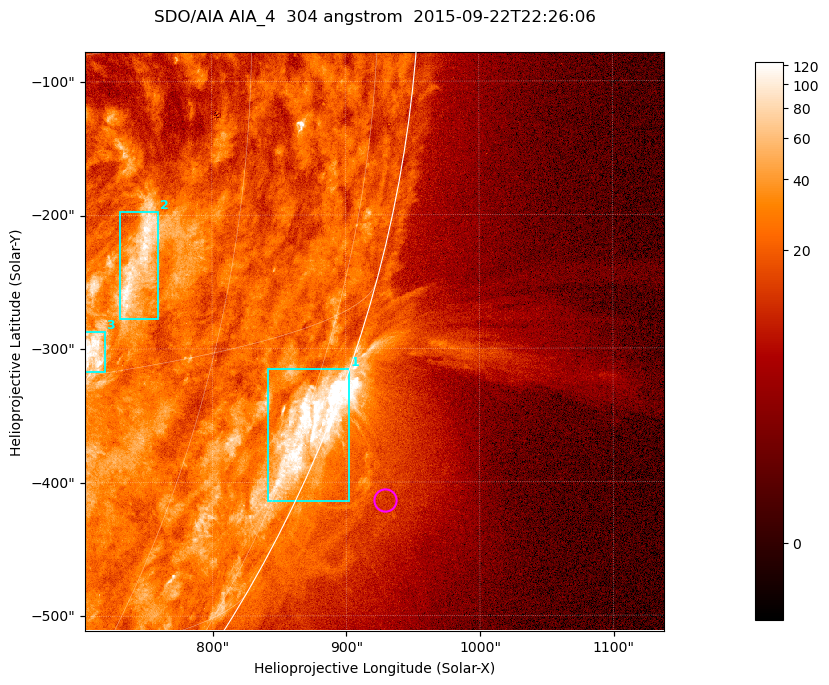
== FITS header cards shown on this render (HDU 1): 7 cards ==
TELESCOP= 'SDO/AIA '           / For AIA: SDO/AIA
INSTRUME= 'AIA_4   '           / For AIA: AIA_ATA1, AIA_ATA2, AIA_ATA3 or AIA_AT
WAVELNTH=                  304 / [angstrom] Wavelength
WAVEUNIT= 'angstrom'           / Wavelength unit: angstrom
DATE-OBS= '2015-09-22T22:26:06.132' / [ISO] Date when observation started; ISO 8
CTYPE1  = 'HPLN-TAN'           / CTYPE1; Typically HPLN
CTYPE2  = 'HPLT-TAN'           / CTYPE2; Typically HPLT

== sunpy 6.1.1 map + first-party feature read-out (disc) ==
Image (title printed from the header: SDO/AIA AIA_4  304 angstrom  2015-09-22T22:26:06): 722 x 722 px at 0.6 arcsec/px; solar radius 956 arcsec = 1593 px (partial field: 2.9% of the solar disc is inside the frame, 45% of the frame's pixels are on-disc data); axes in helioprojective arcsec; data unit not stated in the header (colour bar unlabelled)
Orientation: roll -0.132 deg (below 1 deg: not rotated)
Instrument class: DISC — disc imager (sunpy class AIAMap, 304 A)
Bright regions (active regions / flare kernels): reference = the on-disc median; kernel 7 px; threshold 5 sigma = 46.9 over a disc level ~23.1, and >= 1.15x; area >= 521 px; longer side >= 9 px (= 5.4 arcsec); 3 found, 3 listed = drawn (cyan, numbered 1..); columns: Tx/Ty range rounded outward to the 2 arcsec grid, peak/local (2 s.f.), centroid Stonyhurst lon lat
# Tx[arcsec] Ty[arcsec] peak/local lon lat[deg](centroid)
1 840..904 -416..-314 8.6 +77 -21
2 730..760 -278..-196 5 +52 -10
3 704..720 -318..-286 6 +50 -14
Off-limb structures (1.02-1.3 R_sun): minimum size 260 px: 3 found; the strongest spans PA ~240..250 deg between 1.02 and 1.16 R_sun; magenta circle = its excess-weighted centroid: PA ~245 deg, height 1.06 R_sun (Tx ~928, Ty ~-414 arcsec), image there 1.5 x the reference